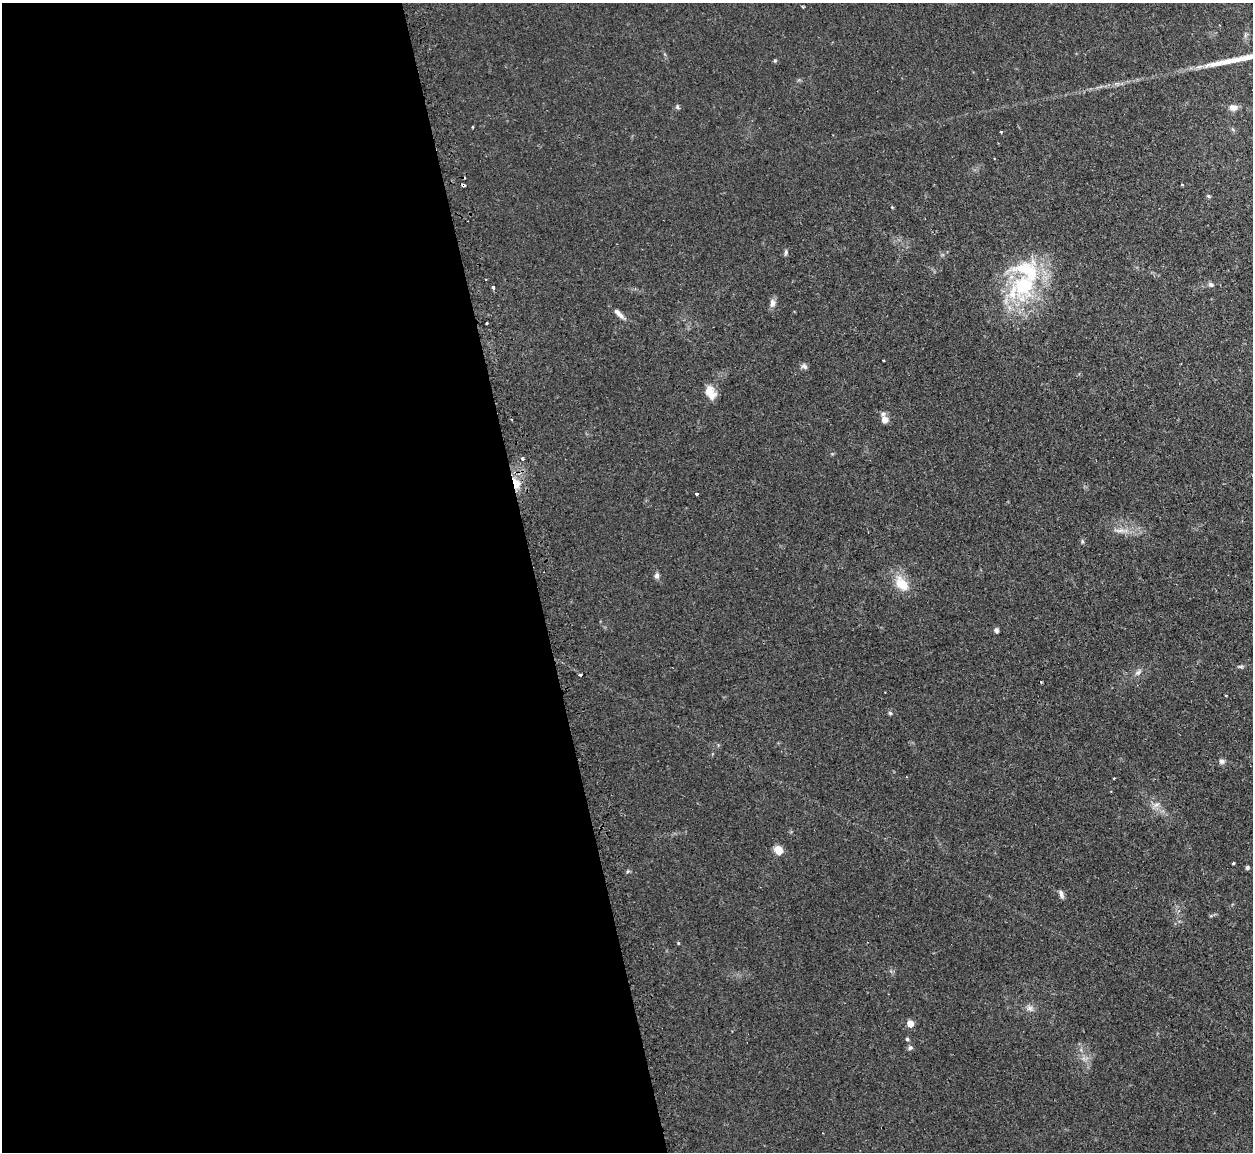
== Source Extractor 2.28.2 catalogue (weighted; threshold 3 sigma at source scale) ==
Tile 9 of 4 x 4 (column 1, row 3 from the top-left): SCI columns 35-1285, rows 1313-2462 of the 5072 x 5047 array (HDU 1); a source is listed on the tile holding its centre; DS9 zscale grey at full resolution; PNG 1255 x 1154 px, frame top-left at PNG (2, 3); no overlay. Shown black and unused: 43% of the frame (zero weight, under 2 of 3 exposures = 4% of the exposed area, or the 3 px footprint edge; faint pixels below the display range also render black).
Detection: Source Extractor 2.28.2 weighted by HDU 2 'WHT'; one run over the whole footprint, this tile lists its part. Background 0.0595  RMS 0.0067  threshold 0.0302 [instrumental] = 3 sigma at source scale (4.5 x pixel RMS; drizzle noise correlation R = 1.50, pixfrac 1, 0.05/0.05 arcsec/px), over >= 5 px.
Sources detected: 46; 3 cosmic-ray / hot-pixel residue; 1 long thin detection or spike segment (spike, bleed or trail) — not listed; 2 inside a brighter listed object's ellipse — not listed separately; the other 40 listed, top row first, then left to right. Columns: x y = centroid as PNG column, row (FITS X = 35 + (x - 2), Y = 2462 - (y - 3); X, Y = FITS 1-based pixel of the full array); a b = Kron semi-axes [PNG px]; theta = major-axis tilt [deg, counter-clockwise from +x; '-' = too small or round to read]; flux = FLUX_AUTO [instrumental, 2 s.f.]
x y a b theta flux
775 60 5 4 - 0.65
1233 107 9 8 - 3.5
1001 132 3 3 - 1.5
1182 185 4 2 - 0.42
1208 196 5 4 - 1
786 252 7 4 87 1.2
486 280 2 2 - 0.66
1211 284 7 6 - 1.4
1023 286 38 30 81 59
493 288 3 3 - 2.9
772 303 11 7 84 3
619 313 18 5 -45 3.6
486 323 3 3 - 1.2
804 366 9 6 -20 1.7
710 392 16 10 -63 7.8
884 419 9 7 -54 4.6
522 458 3 3 - 3.8
516 484 14 8 -68 8.2
696 494 3 3 - 3.8
1121 530 7 4 19 2.1
1082 541 6 3 -72 0.86
657 576 7 6 - 1.8
902 584 16 11 -43 13
996 630 6 5 - 1.4
1241 667 7 4 0 1
1138 672 9 5 23 1.8
1041 682 2 2 - 0.58
1226 695 3 3 - 1.8
890 713 6 4 -45 0.88
1222 761 8 7 - 1.9
1114 778 3 2 - 1.2
1156 805 7 4 19 1.8
779 850 9 7 -59 7.4
1233 863 3 3 - 0.6
1247 867 4 4 - 1.5
1061 894 11 5 -74 2.1
1030 1008 9 6 14 2.4
910 1024 5 5 - 8.5
907 1039 4 4 - 1.1
910 1048 6 6 - 1.3
Overlapping masked pixels (flux is a lower limit): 1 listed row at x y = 516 484
Unlisted compact peaks at least as high as the median listed source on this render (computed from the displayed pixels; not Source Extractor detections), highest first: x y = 677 107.